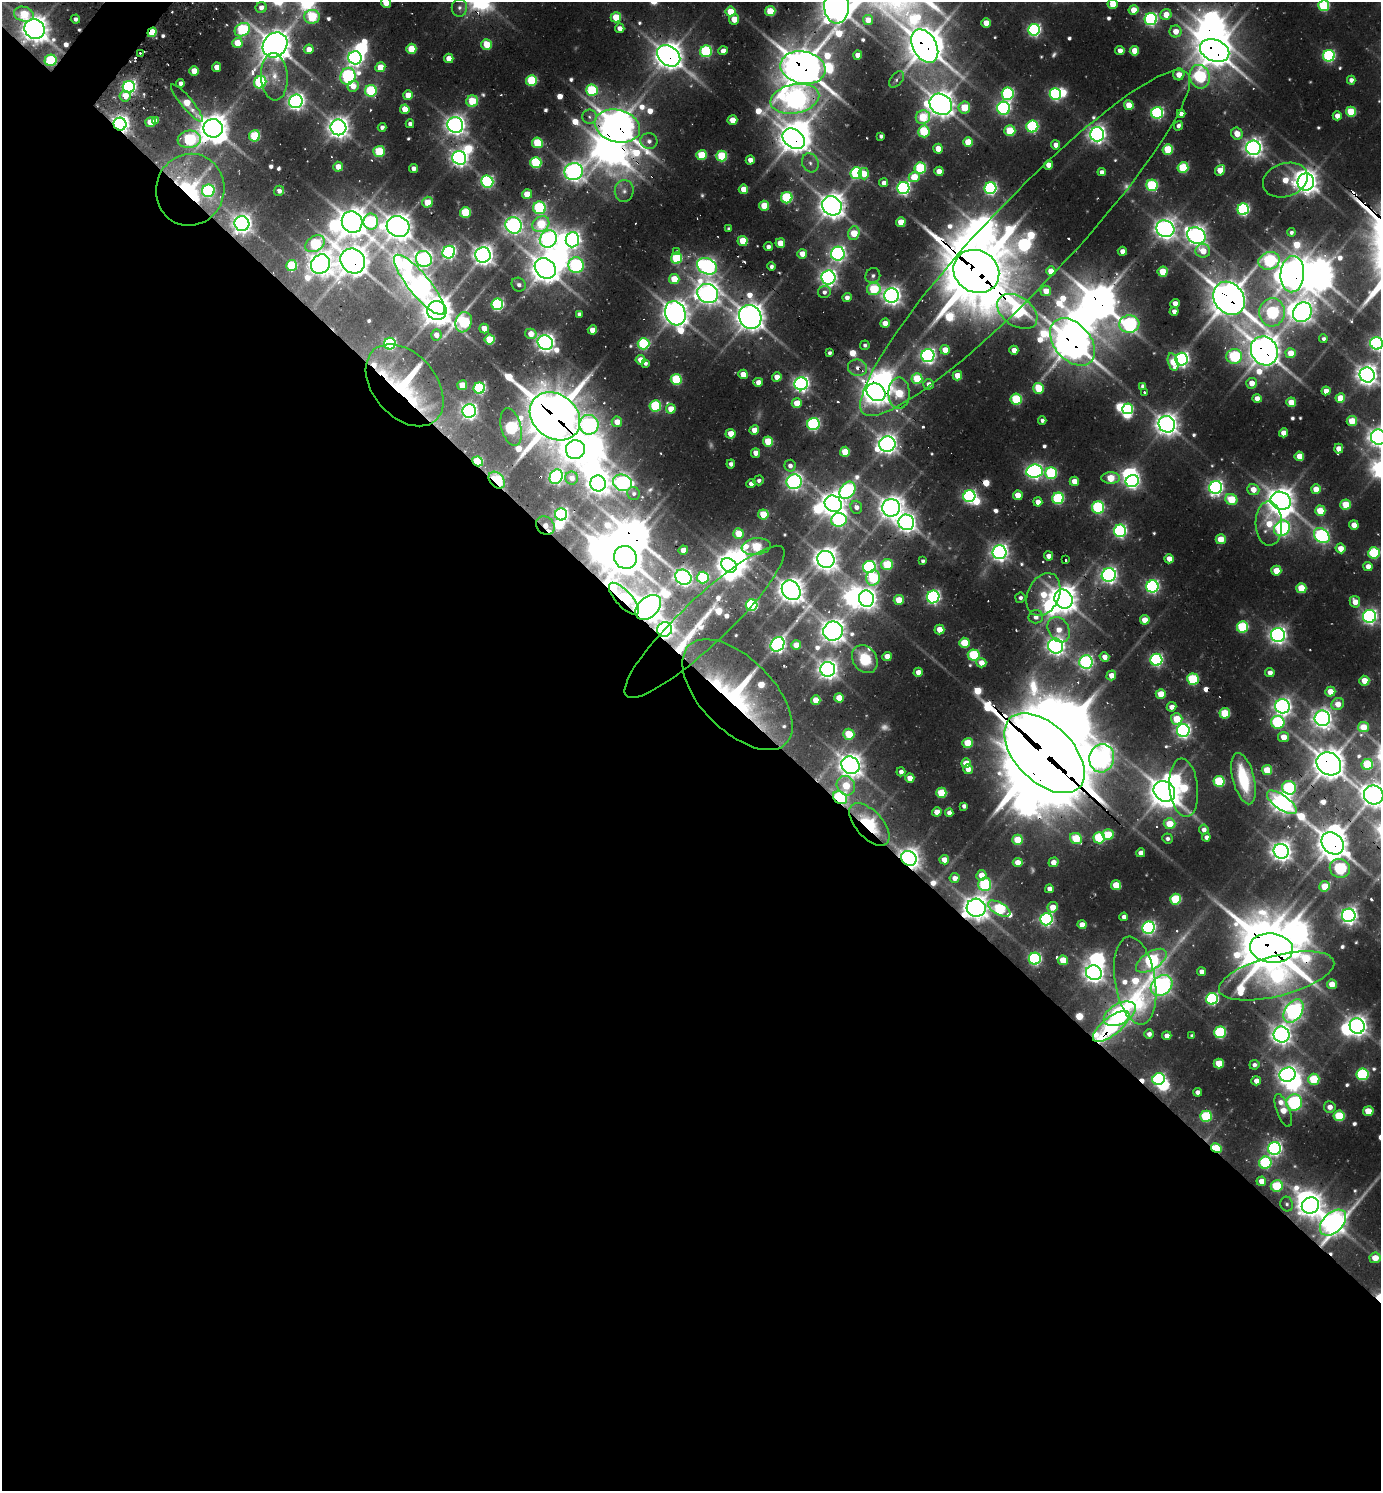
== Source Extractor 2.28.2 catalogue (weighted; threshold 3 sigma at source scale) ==
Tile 14 of 4 x 4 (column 2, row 4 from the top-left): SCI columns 1677-3055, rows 34-1522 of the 5998 x 5989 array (HDU 1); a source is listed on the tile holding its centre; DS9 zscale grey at full resolution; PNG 1383 x 1493 px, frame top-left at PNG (2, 2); each listed source drawn as its Kron ellipse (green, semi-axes under 4 px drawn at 4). Shown black and unused: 56% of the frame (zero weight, under 2 of 3 exposures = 3% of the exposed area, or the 3 px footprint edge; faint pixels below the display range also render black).
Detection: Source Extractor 2.28.2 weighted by HDU 2 'WHT'; one run over the whole footprint, this tile lists its part. Background 0.106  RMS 0.0097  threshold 0.0438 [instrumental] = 3 sigma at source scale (4.5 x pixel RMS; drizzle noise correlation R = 1.50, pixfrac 1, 0.05/0.05 arcsec/px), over >= 5 px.
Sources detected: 667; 16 too faint to see at this stretch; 55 inside a brighter object's white glare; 17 cosmic-ray / hot-pixel residue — neither listed nor drawn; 7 inside a brighter listed object's ellipse — not listed separately; of the other 572, all 500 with FLUX_AUTO >= 3.23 (the completeness limit of this list) listed and drawn (72 fainter detections not listed), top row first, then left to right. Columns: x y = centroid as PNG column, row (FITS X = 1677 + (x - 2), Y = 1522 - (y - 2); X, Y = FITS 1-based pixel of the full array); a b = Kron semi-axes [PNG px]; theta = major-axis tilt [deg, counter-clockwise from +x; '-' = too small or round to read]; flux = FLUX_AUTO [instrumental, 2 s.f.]
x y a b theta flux
386 3 5 5 - 24
1112 4 5 5 - 30
836 6 17 12 -87 2000
1324 6 5 5 - 110
261 7 5 5 - 8
459 8 9 7 88 5.7
1133 10 5 5 - 21
770 11 5 5 - 53
730 12 5 5 - 34
24 14 10 7 -14 49
1166 15 6 5 - 20
312 17 8 7 - 74
616 17 5 5 - 37
75 19 4 4 - 4.7
734 19 5 5 - 20
1151 19 6 6 - 280
868 20 5 5 - 20
986 23 4 4 - 20
620 28 4 4 - 9.5
35 29 10 9 - 1600
242 30 8 6 29 140
1034 30 6 6 - 280
1176 31 6 6 - 17
152 32 5 4 - 40
237 43 5 5 - 30
487 44 5 5 - 37
275 45 13 11 48 2000
925 46 18 11 -60 2700
309 49 5 4 - 15
411 49 5 5 - 45
706 51 6 6 - 140
723 51 5 4 - 9.6
1120 51 4 4 - 11
1134 51 5 4 - 25
1215 51 15 10 -23 2300
140 53 3 3 - 9.4
858 55 4 4 - 13
669 56 12 9 -36 1700
1329 56 6 6 - 210
355 58 7 6 - 540
449 58 5 4 - 18
51 60 6 5 - 110
217 67 4 4 - 12
380 67 5 4 - 23
803 68 23 16 -11 3400
194 71 5 4 - 22
1179 74 6 5 - 15
348 76 8 7 - 280
274 77 24 13 -86 20
1200 77 12 10 -73 170
897 79 9 6 50 3.9
531 80 5 5 - 93
1351 80 4 4 - 6.5
260 82 6 6 - 170
180 83 4 4 - 5.6
353 86 6 5 - 15
129 87 6 6 - 360
592 90 6 5 - 110
371 91 6 6 - 120
1008 94 6 6 - 200
1055 94 6 5 - 220
408 95 5 4 - 21
125 96 5 5 - 18
795 99 25 14 11 1000
296 101 7 6 - 560
472 101 6 5 - 53
187 103 24 5 -50 31
941 104 12 10 -33 1500
1129 105 5 5 - 28
964 107 6 5 - 48
1004 108 6 6 - 310
405 109 5 4 - 19
1351 112 5 5 - 57
1157 113 6 6 - 250
1181 114 4 4 - 7.5
1337 116 4 4 - 12
589 117 7 7 - 4.6
923 117 7 6 - 61
156 120 4 4 - 5.4
732 120 5 4 - 22
151 122 5 5 - 32
120 124 6 6 - 700
410 124 4 4 - 4.7
455 125 8 7 - 910
617 126 23 16 -15 2400
1178 126 5 4 - 5.4
338 127 8 8 - 1000
382 127 4 4 - 4.3
1032 127 6 6 - 170
213 128 10 9 - 1800
924 131 6 5 - 80
1010 131 5 5 - 67
1097 134 7 7 - 670
1237 134 6 5 - 18
255 136 5 5 - 90
881 136 4 4 - 4
189 139 11 9 6 140
794 139 12 9 -36 1600
649 141 8 8 - 6.4
968 142 5 5 - 37
537 143 5 5 - 71
1056 145 4 4 - 13
1253 148 7 7 - 770
938 149 5 4 - 19
1168 149 5 5 - 65
379 151 5 5 - 76
701 155 5 5 - 56
722 156 5 5 - 85
459 158 7 6 - 610
750 160 4 4 - 10
536 163 5 5 - 120
810 163 10 8 -63 6.5
1049 165 4 4 - 15
338 167 5 5 - 16
1183 167 5 5 - 89
413 168 4 4 - 7.3
920 168 6 5 - 120
1220 170 5 5 - 28
939 171 4 4 - 17
574 172 9 8 - 870
1102 172 4 4 - 6.4
856 173 6 5 - 170
864 174 6 5 - 21
914 177 5 5 - 32
1285 180 23 16 19 37
487 181 6 6 - 240
1306 182 8 8 - 1200
884 183 4 4 - 8
1152 185 5 5 - 130
903 188 6 6 - 320
990 188 6 6 - 270
743 189 5 4 - 19
190 190 36 34 70 140
208 191 6 6 - 180
279 191 5 5 - 8.1
624 191 11 9 83 7.4
527 194 5 5 - 26
787 198 6 5 - 130
427 202 5 5 - 30
764 206 5 5 - 37
832 206 10 9 - 1500
539 208 6 6 - 160
1243 209 6 5 - 240
465 212 5 5 - 77
371 221 8 7 - 140
352 222 11 10 - 1900
901 222 5 4 - 31
242 224 7 7 - 780
541 224 9 7 36 67
513 225 8 8 - 660
398 226 11 10 - 1600
729 229 4 4 - 3.3
1165 229 9 8 - 1000
1291 232 4 4 - 3.8
854 233 7 5 73 36
1196 236 9 8 - 930
548 239 9 8 - 620
572 240 7 6 - 460
743 241 5 5 - 37
780 243 5 4 - 25
1025 243 235 42 46 660
315 244 10 7 31 100
768 247 4 4 - 4.6
1122 251 4 4 - 10
1203 251 7 7 - 25
449 252 6 6 - 350
677 252 4 3 - 7.3
802 254 5 5 - 18
838 254 7 7 - 450
483 255 7 7 - 980
676 258 5 5 - 97
424 259 8 7 - 470
353 261 13 11 -45 2000
1269 261 11 8 17 150
320 264 10 9 - 1200
576 265 8 7 - 250
292 266 5 5 - 79
707 266 10 7 -26 550
771 267 4 4 - 4
545 268 11 9 -40 1800
976 271 23 20 -31 6400
1051 271 5 4 - 20
1163 272 5 5 - 41
1292 274 18 12 86 1900
873 276 8 7 - 4.1
828 277 7 7 - 600
674 279 5 5 - 34
419 285 37 11 -51 1200
519 285 7 6 - 4.4
874 289 7 6 - 80
1046 291 5 5 - 18
824 292 6 6 - 5.1
708 293 10 9 - 1100
892 295 7 7 - 790
847 297 5 4 - 7
1229 298 18 14 -52 2800
497 304 6 5 - 220
1175 304 4 4 - 14
437 311 10 9 - 1900
1017 311 22 14 -35 240
1174 311 4 4 - 6.7
1272 312 14 12 85 220
1302 312 10 8 54 960
675 313 12 10 -65 1600
579 314 4 4 - 3.8
750 317 12 11 - 1800
464 322 10 8 71 130
885 323 5 4 - 13
1129 324 10 8 6 350
484 328 5 4 - 21
592 330 4 4 - 17
531 334 6 5 - 15
436 335 5 5 - 9.8
1323 339 4 4 - 3.6
490 340 5 5 - 63
1072 342 27 18 -49 2800
545 343 8 7 - 740
1377 343 6 6 - 350
390 344 6 5 - 170
643 344 6 5 - 140
865 345 5 4 - 3.4
945 350 5 4 - 19
1014 350 4 4 - 12
1264 351 15 13 -62 2100
830 353 4 4 - 3.4
1291 353 5 5 - 27
928 356 6 6 - 460
1234 356 8 7 - 150
1182 359 6 6 - 450
640 360 5 5 - 15
1173 362 9 5 -74 31
645 363 4 4 - 3.4
857 368 9 8 - 8.9
743 374 5 4 - 20
1367 375 8 7 - 1000
957 376 5 5 - 24
777 377 4 4 - 15
676 379 5 5 - 98
917 379 5 5 - 59
758 382 5 4 - 12
1252 383 5 5 - 15
801 384 6 6 - 540
929 384 5 5 - 8.1
405 385 47 31 -49 160
462 385 5 5 - 26
1143 386 4 4 - 5.4
479 388 6 5 - 170
1038 388 5 5 - 50
1326 391 4 4 - 13
876 392 10 8 -35 1300
899 393 16 10 90 64
1145 393 4 3 - 6.9
1257 398 4 4 - 12
1340 398 5 4 - 23
1016 399 5 5 - 100
1291 402 5 4 - 27
797 403 5 5 - 26
655 406 5 5 - 120
671 409 5 5 - 21
1128 409 5 5 - 94
469 411 7 7 - 420
555 416 27 22 -39 5000
1042 420 4 4 - 4.4
1352 421 5 5 - 31
617 422 5 5 - 15
813 424 6 6 - 220
1167 424 8 8 - 1100
589 425 10 9 - 310
511 427 19 10 -76 220
754 430 5 4 - 18
1284 433 4 4 - 16
731 434 5 5 - 21
1378 437 8 7 - 890
768 441 5 5 - 50
887 444 8 7 - 940
1339 449 5 4 - 15
575 450 9 9 - 980
845 452 5 5 - 42
755 453 5 4 - 11
1299 456 5 5 - 22
478 461 5 4 - 82
731 464 4 4 - 4.8
790 466 6 5 - 6.1
1034 471 8 6 7 460
1051 473 6 6 - 140
556 477 8 6 61 390
572 478 6 6 - 8.9
1111 478 9 6 1 47
497 480 9 6 -46 130
759 480 5 5 - 3.8
1074 481 5 4 - 17
1132 481 6 6 - 400
794 482 7 7 - 530
598 483 8 8 - 1100
622 483 10 8 -19 490
751 484 5 4 - 7.4
1216 487 7 6 - 450
1316 489 5 5 - 24
847 490 9 7 51 330
1253 490 6 5 - 19
634 493 6 6 - 3.3
1018 495 5 4 - 20
969 496 6 6 - 310
1058 498 6 5 - 140
1231 499 6 5 - 58
1281 501 10 8 -26 1500
1038 502 4 4 - 12
833 504 9 8 - 1400
1345 505 5 5 - 44
856 507 6 6 - 8.4
891 508 9 9 - 1300
1098 508 6 6 - 160
1320 511 5 5 - 39
561 514 6 6 - 350
763 514 5 5 - 42
839 520 8 6 6 300
906 522 8 7 - 820
1269 524 22 13 -88 40
1354 525 4 4 - 17
545 526 10 8 -45 15
1282 528 8 7 - 350
1120 531 6 6 - 290
738 533 5 5 - 30
1322 536 9 6 -41 350
1221 539 5 5 - 34
756 547 14 8 7 87
1340 548 5 5 - 18
683 550 5 4 - 18
1000 552 7 7 - 640
1374 553 6 5 - 130
1049 556 4 4 - 7.5
625 557 12 11 - 2300
826 559 9 8 - 1300
1169 559 4 4 - 16
1066 560 3 3 - 3.5
923 561 4 4 - 3.5
887 564 6 5 - 70
729 565 8 6 -35 1000
1368 566 4 4 - 11
869 567 6 6 - 290
1276 571 5 5 - 29
1109 575 7 7 - 550
683 577 8 7 - 610
703 578 6 6 - 130
873 578 7 7 - 90
1152 586 6 6 - 320
1301 588 5 5 - 46
791 590 10 8 -51 1400
1043 595 22 15 66 45
933 597 6 6 - 360
1020 598 5 5 - 4.2
624 599 20 8 -47 310
866 599 8 7 - 960
1064 599 10 8 -51 1600
899 600 5 5 - 31
1355 602 6 5 - 14
752 605 6 5 - 180
648 607 15 10 42 1500
1369 616 6 6 - 440
1036 617 7 6 - 8.7
1145 620 5 4 - 23
704 622 108 23 43 140
1242 627 5 5 - 120
665 629 7 7 - 500
939 629 5 5 - 19
1059 630 13 10 -60 19
833 631 10 9 - 1300
1278 635 7 7 - 660
964 643 5 5 - 40
778 644 8 6 52 520
796 645 5 5 - 19
1056 646 8 7 - 730
974 655 6 5 - 100
887 656 4 4 - 18
1104 657 5 4 - 11
865 659 15 12 -55 41
1156 660 6 6 - 270
1086 662 7 6 - 350
981 663 5 5 - 15
828 669 7 7 - 880
918 672 4 4 - 11
1270 673 4 4 - 8.1
1111 675 5 4 - 15
1193 679 6 5 - 100
1364 681 5 5 - 23
1330 692 5 5 - 26
1161 694 5 5 - 29
737 695 69 36 -45 250
839 698 5 4 - 20
816 700 5 4 - 22
1338 704 6 5 - 17
1283 706 7 7 - 670
1172 707 5 4 - 8.4
1225 713 5 5 - 59
1322 718 8 7 - 880
1177 719 6 5 - 41
1278 722 6 6 - 160
1363 727 5 5 - 26
1183 730 6 6 - 460
849 734 5 5 - 44
1284 737 5 5 - 20
968 743 5 5 - 44
1044 753 49 28 -45 12000
1102 758 14 12 76 690
966 763 5 5 - 26
1329 764 13 11 -35 2200
1367 764 6 5 - 67
850 765 9 8 - 1300
968 769 5 5 - 12
1267 770 5 5 - 38
901 772 4 4 - 6.1
910 778 5 4 - 15
1244 779 26 10 -75 80
1219 781 5 5 - 100
846 786 10 9 - 38
1184 788 29 14 -84 72
1289 788 7 6 - 170
1164 791 11 9 -38 1900
941 793 5 5 - 59
1374 795 10 9 - 1400
840 798 7 6 - 240
1282 802 17 7 -36 1100
964 806 4 4 - 5.5
937 812 5 4 - 16
949 813 4 4 - 6
869 824 26 13 -48 87
1170 824 6 5 - 33
1204 830 5 4 - 6.6
1108 834 5 5 - 43
1206 837 4 4 - 5.6
1076 838 6 5 - 60
1099 838 5 5 - 110
1168 838 5 5 - 3.5
1018 840 5 5 - 43
1333 843 12 10 -44 2100
1281 851 8 7 - 1000
1141 853 4 4 - 11
909 858 8 7 - 980
944 860 5 4 - 16
1018 862 5 4 - 17
1053 862 5 4 - 13
1340 868 10 9 - 170
981 875 5 5 - 14
955 878 5 5 - 9.5
985 884 7 6 - 140
1116 885 5 5 - 34
1325 886 5 5 - 38
1049 889 4 4 - 7.3
1175 899 5 5 - 81
1053 907 5 5 - 18
976 908 9 9 - 1300
999 909 12 6 -29 140
1349 915 7 6 - 660
1124 917 4 4 - 6
1046 919 6 6 - 310
1082 925 4 4 - 12
1149 928 6 6 - 330
1272 948 22 14 -7 4100
1035 959 6 6 - 230
1063 960 5 5 - 31
1151 961 17 9 33 290
1201 972 4 4 - 7.7
1094 973 8 7 - 900
1277 976 59 20 14 340
1135 981 44 20 -81 86
1332 984 5 5 - 21
1162 985 12 9 39 760
1212 999 6 5 - 210
1294 1011 13 8 57 690
1120 1014 17 10 30 520
1111 1026 22 9 38 230
1357 1026 8 7 - 930
1220 1032 6 6 - 130
1149 1034 5 5 - 6.3
1282 1035 8 8 - 850
1167 1036 4 4 - 11
1192 1036 4 4 - 3.6
1219 1063 5 5 - 35
1254 1065 5 4 - 4.9
1362 1074 6 6 - 160
1287 1075 8 7 - 680
1159 1079 6 5 - 220
1314 1079 6 5 - 67
1256 1081 5 4 - 9.1
1197 1092 4 4 - 6.8
1294 1103 8 8 - 300
1330 1107 6 6 - 9.8
1283 1110 17 6 -70 25
1368 1111 5 5 - 31
1206 1116 6 5 - 99
1339 1116 5 5 - 76
1216 1148 6 4 -30 74
1275 1149 6 6 - 390
1265 1163 6 6 - 140
1261 1181 5 4 - 13
1277 1186 6 5 - 80
1287 1204 7 6 - 3.2
1310 1206 9 8 - 1200
1333 1223 15 10 44 1200
1375 1258 5 5 - 21
Overlapping masked pixels (flux is a lower limit): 52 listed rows (the first 20) at x y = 35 29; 152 32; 925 46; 1215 51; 669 56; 51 60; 803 68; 795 99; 120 124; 617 126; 794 139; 190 190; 242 224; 1025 243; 353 261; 976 271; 1292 274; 419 285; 1229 298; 1017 311
Isophote crosses this tile's border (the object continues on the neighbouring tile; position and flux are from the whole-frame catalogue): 9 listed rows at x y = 386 3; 1112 4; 836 6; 1324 6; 1025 243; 1377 343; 1367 375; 1378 437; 1374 795